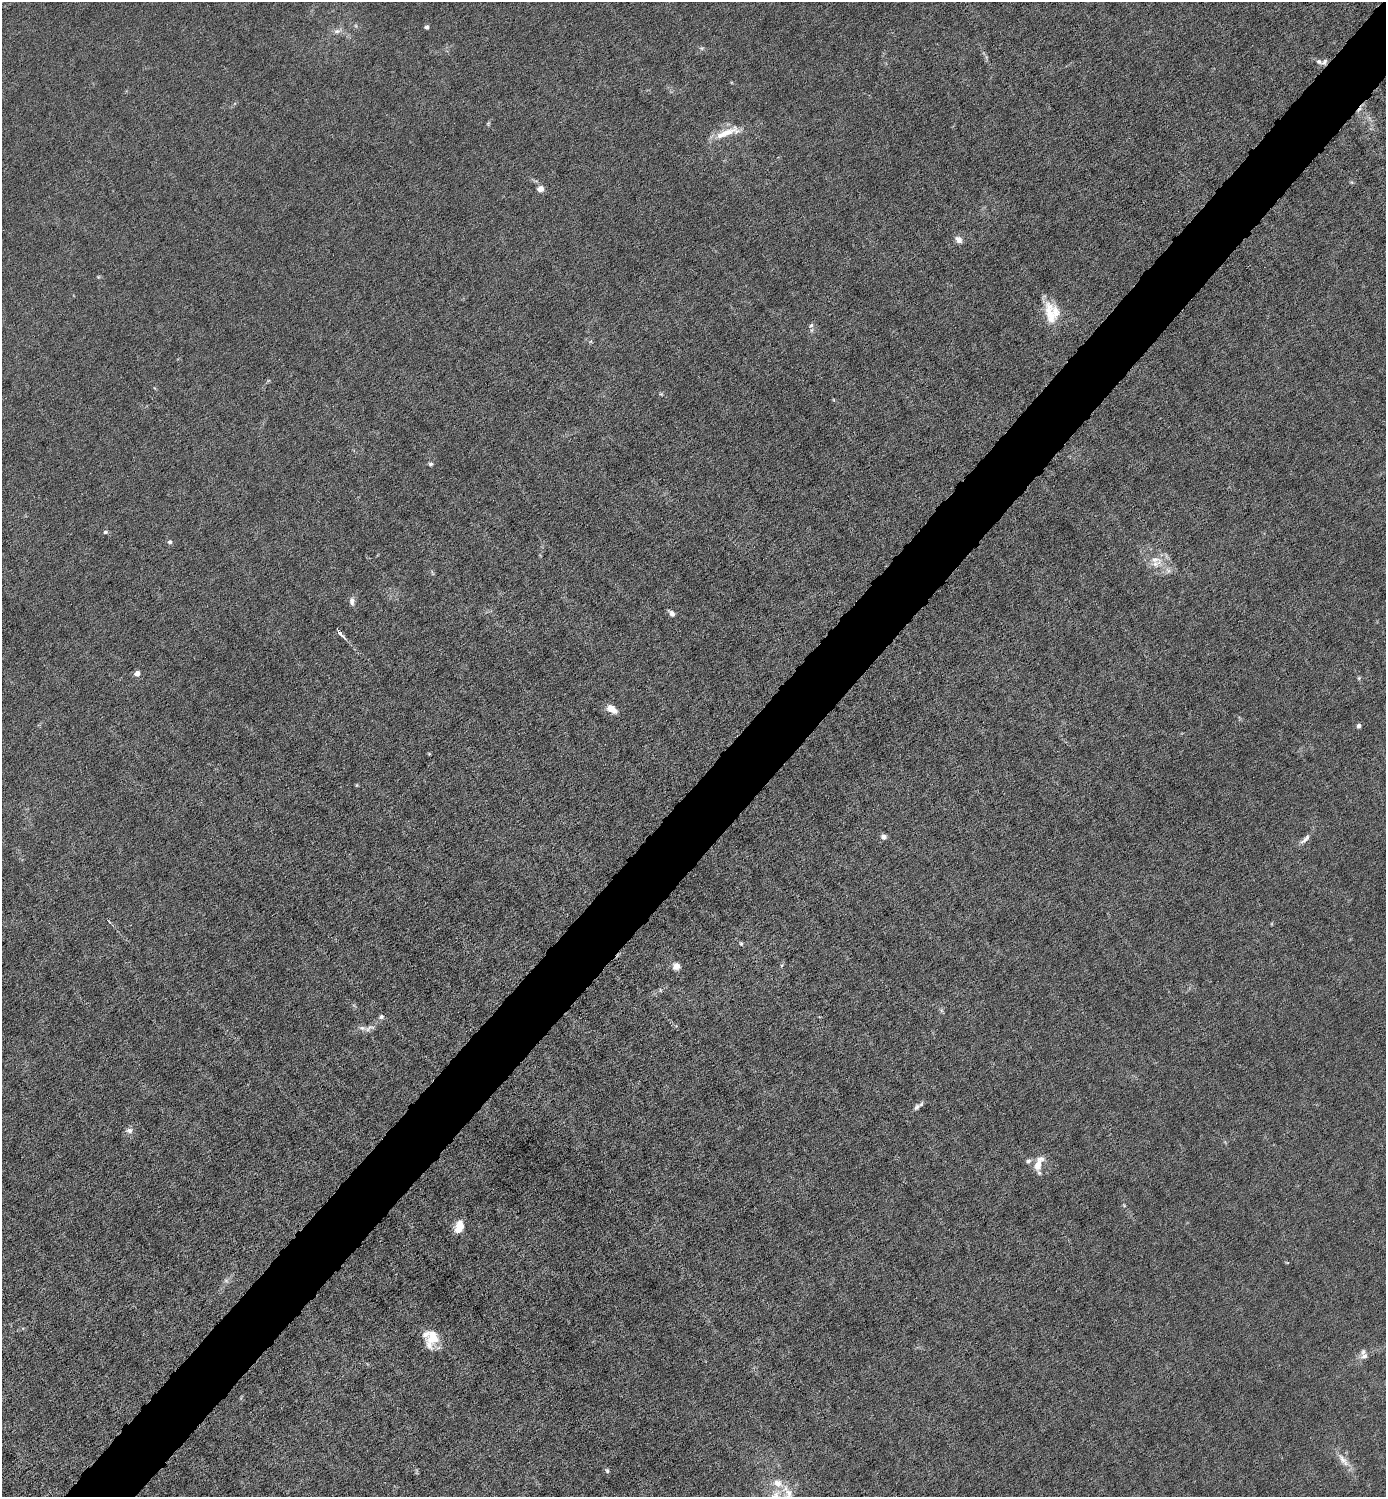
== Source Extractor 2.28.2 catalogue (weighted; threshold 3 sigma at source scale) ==
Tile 7 of 4 x 4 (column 3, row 2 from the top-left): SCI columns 2919-4302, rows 2991-4485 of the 5980 x 5980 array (HDU 1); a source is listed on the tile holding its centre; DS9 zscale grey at full resolution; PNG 1388 x 1499 px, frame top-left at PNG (2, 2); no overlay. Shown black and unused: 5% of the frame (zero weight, under 6 of 12 exposures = <1% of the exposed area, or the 3 px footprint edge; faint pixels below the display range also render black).
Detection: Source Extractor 2.28.2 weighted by HDU 2 'WHT'; one run over the whole footprint, this tile lists its part. Background 0.0152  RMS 0.0031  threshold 0.0127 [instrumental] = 3 sigma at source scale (4.09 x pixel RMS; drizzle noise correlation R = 1.36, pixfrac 0.8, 0.05/0.05 arcsec/px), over >= 5 px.
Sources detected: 49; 1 cosmic-ray / hot-pixel residue — not listed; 8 inside a brighter listed object's ellipse — not listed separately; the other 40 listed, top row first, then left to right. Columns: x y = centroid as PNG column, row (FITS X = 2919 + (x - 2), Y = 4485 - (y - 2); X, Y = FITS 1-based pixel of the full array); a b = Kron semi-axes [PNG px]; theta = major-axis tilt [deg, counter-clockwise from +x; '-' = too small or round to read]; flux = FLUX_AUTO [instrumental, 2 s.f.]
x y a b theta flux
427 27 4 4 - 0.72
337 31 12 6 14 1.3
702 48 6 5 - 0.51
1324 62 9 6 53 0.83
727 132 37 9 19 5.8
540 189 7 6 - 1.9
959 239 9 7 -44 1.6
98 277 5 4 - 0.31
1050 314 33 11 -77 6.2
811 325 7 5 53 0.66
591 341 6 4 71 0.38
430 464 6 5 - 0.55
105 532 6 5 - 0.56
170 542 6 5 - 0.7
1155 560 17 10 5 3.2
352 601 11 6 -88 1.2
672 613 9 6 -48 1.1
339 632 8 3 -55 3.5
137 673 5 4 - 2.7
1359 678 6 3 72 0.34
611 709 13 7 -31 3
1359 726 4 4 - 1.2
357 785 5 3 - 0.28
884 837 5 5 - 1.8
1305 839 19 6 46 1.6
741 943 5 4 - 0.39
676 966 8 8 - 1.7
381 1017 7 6 - 0.72
370 1028 16 6 25 1.5
917 1107 10 6 46 1
129 1130 9 7 1 1.2
1028 1161 7 6 - 0.75
1038 1165 16 10 71 3.4
459 1226 12 8 73 5
226 1281 7 4 -19 0.53
432 1338 18 16 77 5.7
1364 1355 14 9 -78 1.7
1343 1460 26 8 -53 3.2
607 1471 6 5 - 0.51
789 1495 34 11 -80 5.4
Overlapping masked pixels (flux is a lower limit): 1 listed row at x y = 1324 62
Isophote crosses this tile's border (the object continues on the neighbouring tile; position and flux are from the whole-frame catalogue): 1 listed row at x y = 789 1495